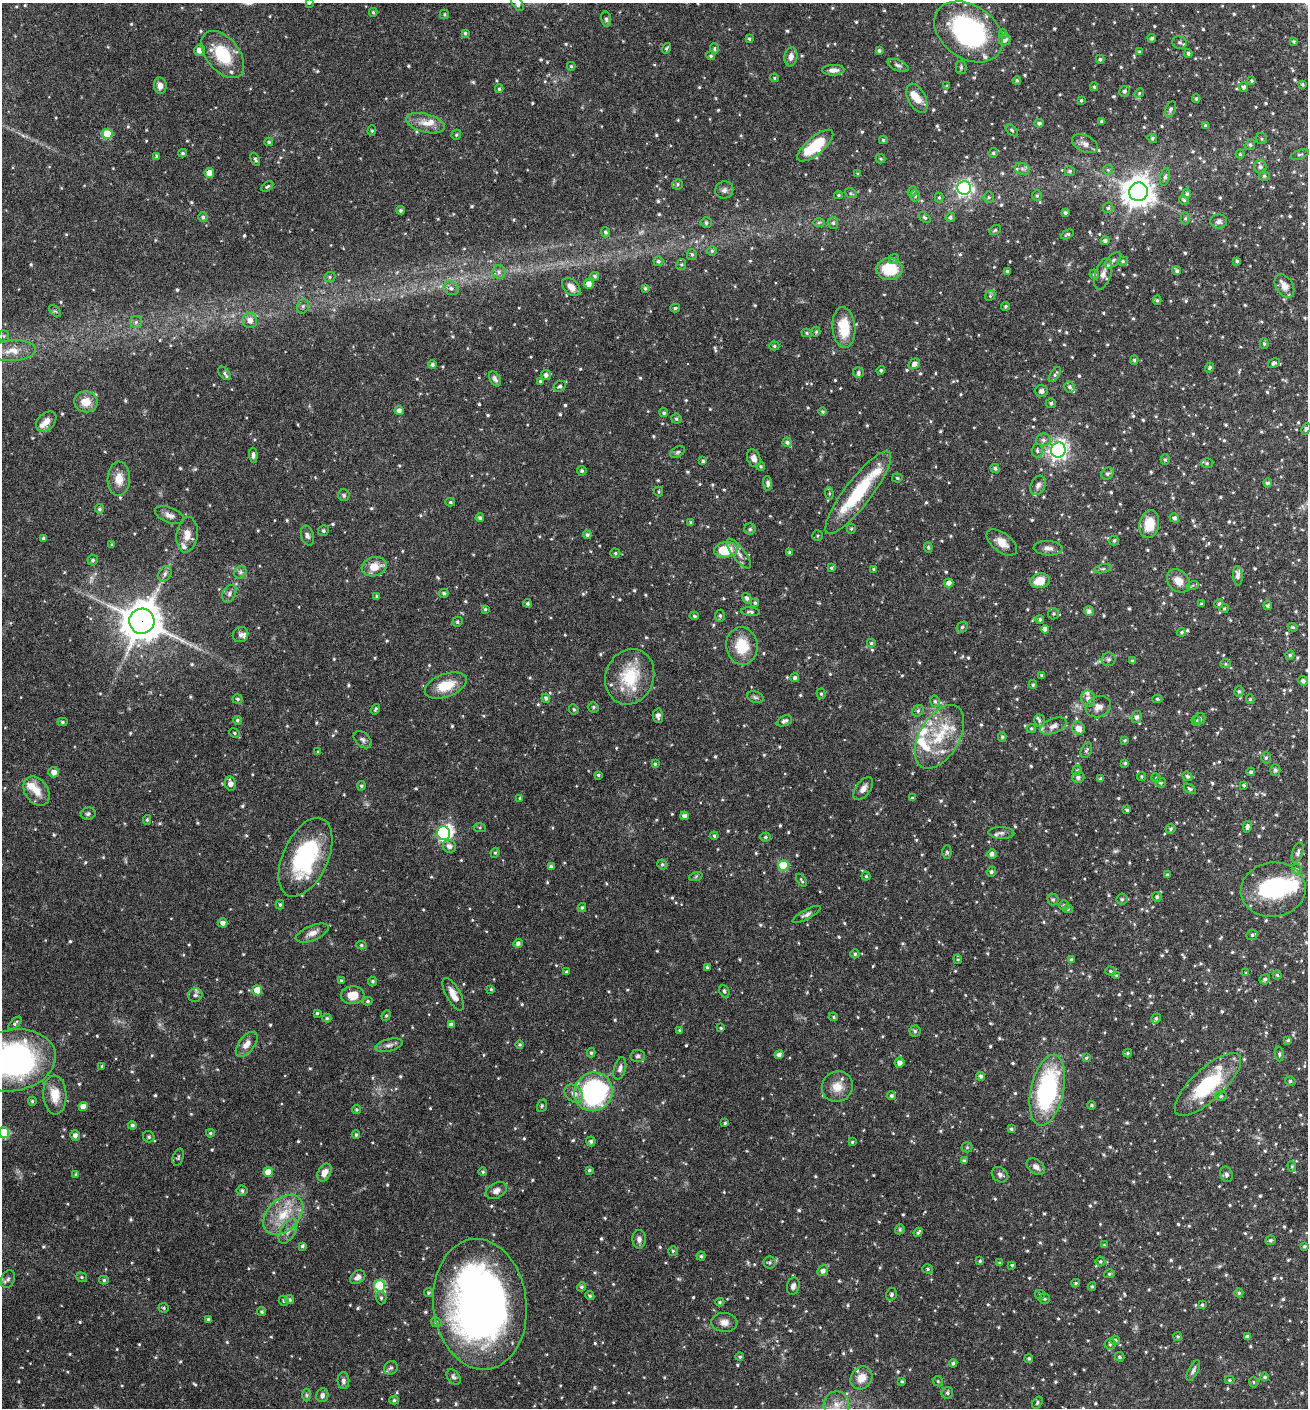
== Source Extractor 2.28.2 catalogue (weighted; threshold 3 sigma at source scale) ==
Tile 11 of 4 x 4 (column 3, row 3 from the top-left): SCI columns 2891-4196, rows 1410-2815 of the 5649 x 5635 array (HDU 1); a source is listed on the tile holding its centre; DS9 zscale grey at full resolution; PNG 1310 x 1410 px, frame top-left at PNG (2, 3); each listed source drawn as its Kron ellipse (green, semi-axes under 4 px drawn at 4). Shown black and unused: <1% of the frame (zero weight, under 5 of 9 exposures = <1% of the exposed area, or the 3 px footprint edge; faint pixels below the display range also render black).
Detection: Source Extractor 2.28.2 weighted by HDU 2 'WHT'; one run over the whole footprint, this tile lists its part. Background 0.0973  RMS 0.0036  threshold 0.0145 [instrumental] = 3 sigma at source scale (4.09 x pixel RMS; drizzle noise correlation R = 1.36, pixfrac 0.8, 0.05/0.05 arcsec/px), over >= 5 px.
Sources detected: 984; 2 too faint to see at this stretch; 2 inside a brighter object's white glare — neither listed nor drawn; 34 inside a brighter listed object's ellipse — not listed separately; of the other 946, all 500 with FLUX_AUTO >= 0.45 (the completeness limit of this list) listed and drawn (446 fainter detections not listed), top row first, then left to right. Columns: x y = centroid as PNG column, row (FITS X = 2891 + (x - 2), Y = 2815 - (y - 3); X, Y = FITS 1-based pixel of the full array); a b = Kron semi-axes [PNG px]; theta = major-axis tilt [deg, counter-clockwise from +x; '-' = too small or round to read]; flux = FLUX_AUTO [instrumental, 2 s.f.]
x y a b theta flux
309 3 4 3 - 0.59
517 3 9 5 -56 1.1
373 12 4 4 - 0.46
444 14 5 4 - 0.46
606 19 7 5 -80 0.69
968 32 37 26 -34 54
465 33 4 3 - 0.54
1003 34 5 4 - 0.45
749 38 4 3 - 0.46
1152 38 4 4 - 0.66
1004 40 6 5 - 1.8
1293 41 3 3 - 0.47
1180 42 7 6 - 0.88
666 48 5 3 - 0.54
714 49 5 4 - 0.52
199 50 5 5 - 2.4
879 50 4 3 - 0.66
1139 51 3 3 - 0.46
1188 53 4 4 - 0.59
223 54 27 16 -51 14
711 56 4 4 - 0.56
791 57 9 6 80 1.9
1100 59 4 4 - 0.55
898 65 11 5 -23 1
571 66 4 3 - 0.45
961 67 6 5 - 0.66
833 70 11 5 0 1.7
774 78 4 4 - 0.46
1017 80 4 4 - 0.52
1252 80 4 3 - 0.49
1302 84 3 3 - 0.48
160 85 8 6 -82 2
947 86 4 4 - 0.53
1094 87 4 4 - 0.48
1244 87 5 4 - 0.92
499 89 4 3 - 0.5
1124 91 5 5 - 0.93
1139 93 5 4 - 0.45
917 98 16 8 -63 4.2
1196 99 4 3 - 0.58
1081 100 3 3 - 0.48
1170 109 8 5 66 0.76
1101 121 3 3 - 0.47
425 123 20 9 -15 3.7
1039 123 5 4 - 0.72
1205 126 4 4 - 0.64
1012 130 7 4 -45 0.56
372 131 5 4 - 0.49
107 134 5 5 - 11
456 135 5 4 - 0.5
1152 138 5 4 - 0.56
1262 139 5 5 - 0.62
883 140 4 4 - 0.49
269 142 4 3 - 0.51
1085 144 14 8 -26 1.9
1250 145 5 4 - 0.77
815 146 22 8 40 16
183 153 4 3 - 0.54
993 153 5 4 - 0.58
1240 154 4 4 - 0.49
1300 155 9 4 20 0.65
157 156 3 3 - 0.61
255 159 7 4 -65 0.63
881 159 5 4 - 0.52
1260 167 7 6 - 1.1
1022 169 8 6 -22 0.97
1108 170 5 5 - 0.47
1070 171 5 5 - 0.58
209 173 5 5 - 3.2
858 174 3 3 - 0.53
1264 176 5 5 - 0.55
1165 177 9 4 77 0.92
677 184 5 5 - 0.6
267 186 7 3 33 0.49
964 188 7 7 - 94
724 190 9 8 - 1.3
912 191 5 4 - 0.52
1138 192 9 9 - 480
851 193 6 5 - 0.55
1187 194 4 4 - 0.65
838 195 4 4 - 0.52
915 196 5 5 - 0.63
1037 196 5 4 - 0.51
939 197 5 4 - 0.45
989 197 5 5 - 0.57
1184 200 5 4 - 0.52
1108 208 5 5 - 0.63
400 210 4 4 - 0.65
1065 213 4 4 - 0.59
203 217 5 4 - 0.66
925 217 6 4 -36 0.52
950 217 5 4 - 0.75
1185 218 6 4 88 0.53
1219 221 8 7 - 1.2
819 222 6 4 1 0.56
706 223 5 5 - 0.72
833 223 6 5 - 0.68
995 230 6 5 - 0.62
605 232 5 4 - 0.69
1067 234 7 3 28 0.58
1105 241 4 4 - 0.96
712 251 5 5 - 0.55
692 254 5 5 - 0.63
894 259 5 4 - 0.55
1113 260 10 5 44 0.93
658 261 5 4 - 0.63
1123 261 5 4 - 0.56
1237 261 3 3 - 0.53
681 265 5 5 - 0.49
890 269 13 11 -1 12
1007 271 4 3 - 0.53
1177 271 4 4 - 0.61
499 272 7 6 - 1.1
1094 274 5 4 - 0.66
1103 274 16 8 73 2.3
594 276 4 4 - 0.6
330 277 6 5 - 0.56
589 284 5 5 - 2.2
1284 286 12 8 -57 2.6
571 287 10 7 -44 2.4
451 288 8 6 -23 1.2
645 288 4 4 - 0.56
990 296 6 4 47 0.55
1157 300 4 4 - 0.55
303 306 7 5 75 0.84
1006 306 4 4 - 0.59
675 308 5 4 - 0.54
55 311 7 4 -42 0.53
250 320 7 7 - 2.2
136 322 6 6 - 0.75
844 328 20 11 -86 11
816 332 5 4 - 0.47
807 333 5 4 - 0.48
4 336 6 5 - 0.63
1264 343 5 4 - 0.58
774 346 5 4 - 0.5
12 351 23 10 4 5.2
1134 360 5 4 - 0.57
1274 363 6 4 33 0.72
914 364 6 5 - 1.5
432 365 4 4 - 0.84
1209 368 5 4 - 0.59
881 370 4 4 - 0.54
858 372 5 5 - 0.77
224 373 8 4 -47 0.76
1055 374 8 4 54 0.78
546 375 5 5 - 1.2
495 379 8 5 -62 1
540 381 4 3 - 0.49
560 386 6 5 - 0.71
1070 387 6 5 - 0.8
1041 391 6 6 - 1.1
86 402 11 10 - 4.7
1051 403 5 5 - 0.68
399 411 4 4 - 1.2
823 412 4 4 - 0.51
664 413 4 4 - 0.61
676 419 5 5 - 0.62
46 421 11 8 44 2.6
1306 429 6 4 64 0.64
1043 440 7 6 - 1.1
787 442 5 4 - 0.81
1058 450 7 7 - 150
1037 451 7 5 86 0.77
678 452 8 5 27 0.62
253 455 7 4 -88 1.1
754 458 9 6 -69 2
1165 460 5 4 - 0.53
703 461 4 4 - 0.51
1207 463 6 5 - 0.7
761 466 4 4 - 0.47
995 468 5 4 - 0.75
582 471 5 4 - 0.62
1107 474 6 5 - 0.82
897 478 5 4 - 0.53
119 479 17 11 88 4.3
768 483 7 4 -86 1.2
1268 483 4 4 - 0.81
1038 485 10 7 63 1.3
659 492 5 4 - 0.48
829 493 6 4 -84 0.48
858 493 51 13 52 20
344 495 6 6 - 0.58
450 502 5 4 - 0.47
99 509 4 4 - 0.62
169 515 15 7 -22 1.9
480 518 4 4 - 0.73
1174 518 5 4 - 1
691 523 4 3 - 0.52
1149 524 14 9 80 6.1
750 529 6 5 - 0.6
851 529 5 4 - 0.46
323 531 5 5 - 0.7
187 535 18 10 82 3.7
587 535 4 4 - 0.76
307 536 10 6 -73 1.1
817 536 5 5 - 0.53
43 538 4 3 - 0.48
1114 540 5 4 - 0.55
1002 542 17 9 -38 3.7
112 545 3 3 - 0.46
928 547 5 4 - 0.53
1048 548 14 7 -3 1.8
726 550 12 7 5 12
790 552 4 4 - 0.83
615 553 5 4 - 0.57
739 553 18 6 -52 2.1
93 560 5 5 - 0.74
374 567 13 9 17 4.8
831 568 4 4 - 0.46
874 569 3 3 - 0.48
1103 569 9 3 13 0.61
240 572 7 5 47 0.82
165 574 8 6 62 1.1
1238 576 10 5 -85 1.3
1040 581 10 7 11 5.1
1178 581 13 10 -46 3.4
949 583 4 4 - 1.8
1193 585 6 4 20 0.57
444 593 4 4 - 0.57
229 594 9 6 63 1.1
377 596 4 3 - 0.49
747 598 5 4 - 0.95
527 603 4 4 - 0.57
755 603 4 4 - 0.59
1201 604 4 3 - 0.46
1219 604 4 4 - 0.57
1268 606 4 4 - 0.7
1224 608 4 4 - 0.47
485 609 4 3 - 0.47
1089 611 5 5 - 1.2
751 612 9 3 -6 0.73
1054 614 6 5 - 0.6
694 616 5 4 - 0.46
720 616 6 5 - 0.59
1040 619 4 4 - 0.61
142 621 12 12 - 890
457 622 5 5 - 0.64
962 627 6 5 - 0.56
1293 627 5 4 - 0.45
1045 629 4 4 - 1.7
1182 632 4 4 - 0.55
241 635 8 7 - 1
871 643 4 4 - 0.5
742 646 19 15 -82 9.8
1290 655 4 4 - 0.51
1108 659 7 7 - 0.94
1132 661 4 3 - 0.52
1226 664 5 4 - 0.49
1042 675 3 3 - 0.53
630 677 28 24 68 15
795 678 4 4 - 0.75
1303 681 5 4 - 1
1033 685 4 4 - 0.59
446 686 22 11 20 8
1239 691 5 5 - 0.56
821 694 5 4 - 0.56
755 697 8 5 -18 0.74
546 698 5 4 - 0.78
1088 698 8 7 - 1.7
238 699 5 5 - 0.65
1157 699 5 4 - 0.5
1250 699 5 4 - 0.48
935 701 6 4 -74 0.74
593 707 5 5 - 0.61
1098 707 13 10 23 2.3
375 709 6 3 55 0.5
574 709 5 4 - 0.55
918 711 6 5 - 0.69
658 716 7 5 -87 1
1137 717 6 5 - 1.2
1200 719 5 5 - 0.67
237 720 4 4 - 0.6
784 721 8 5 24 1.1
1039 721 6 5 - 0.71
1196 721 5 4 - 0.74
62 722 5 4 - 0.57
1053 726 14 7 22 2.1
1031 728 5 4 - 0.49
1078 728 7 6 - 2.7
234 733 5 4 - 0.47
939 737 35 20 60 15
1002 737 5 4 - 0.45
363 740 10 7 -42 1
1125 740 4 3 - 0.48
1086 750 8 5 66 0.65
318 752 4 4 - 0.48
1266 758 5 5 - 0.58
1125 763 4 4 - 0.55
655 764 3 3 - 0.46
1275 770 6 5 - 0.81
1077 771 5 4 - 0.47
53 772 5 5 - 1.8
1251 772 4 4 - 0.5
598 775 3 3 - 0.48
1142 776 4 4 - 0.45
1187 776 5 4 - 0.68
1078 777 6 5 - 1
1156 778 5 4 - 0.46
1100 779 3 3 - 0.55
1161 783 5 5 - 0.55
230 784 7 5 -78 1.9
1244 785 4 4 - 0.52
361 786 5 4 - 0.51
863 789 13 7 54 2
1190 789 7 4 -35 0.63
37 791 16 11 -54 4.4
520 798 4 4 - 0.45
912 798 4 3 - 0.5
1127 810 3 3 - 0.54
88 814 7 6 - 0.79
684 816 4 4 - 1.3
147 820 5 4 - 0.5
480 827 6 4 -5 0.52
1247 827 6 4 81 0.94
1170 829 5 4 - 0.67
444 833 7 6 - 56
1001 833 13 6 -2 1.3
714 836 4 4 - 0.56
765 837 5 4 - 0.58
449 846 7 6 - 1.8
947 852 7 4 -89 0.63
495 853 5 4 - 0.48
1298 853 10 5 72 1.2
992 854 5 4 - 1.3
305 857 42 22 65 35
662 864 5 4 - 0.6
783 866 5 5 - 16
551 867 4 4 - 0.9
1297 869 5 5 - 0.56
991 872 5 4 - 0.7
1167 875 3 3 - 0.53
696 876 7 4 20 0.49
866 876 4 4 - 0.46
801 880 7 3 -55 0.47
1273 890 32 27 7 27
1157 897 5 4 - 0.72
1053 899 6 5 - 0.73
1122 899 5 5 - 0.61
280 904 5 4 - 0.55
1064 905 5 5 - 0.55
582 908 4 4 - 0.52
1068 909 5 4 - 0.48
806 914 15 5 28 1.2
223 923 5 4 - 1.4
312 933 17 7 23 2.6
1252 935 6 5 - 0.58
518 943 5 4 - 0.97
361 945 5 4 - 0.57
855 954 4 4 - 0.57
958 959 5 4 - 0.47
1071 959 3 3 - 0.5
707 967 4 3 - 0.58
1111 971 5 4 - 0.57
566 972 3 3 - 0.48
1246 973 4 4 - 0.47
1277 975 4 4 - 0.49
1116 976 3 3 - 0.47
1265 979 5 5 - 0.75
342 981 4 3 - 0.59
373 981 4 4 - 0.62
491 989 3 3 - 0.46
257 990 5 5 - 6.5
724 991 6 5 - 0.72
453 994 18 7 -61 3.3
195 995 7 6 - 1
353 995 12 9 3 5.1
368 1001 5 4 - 0.57
317 1013 3 3 - 0.54
386 1015 5 4 - 0.49
833 1017 5 4 - 0.49
327 1018 4 4 - 0.47
1156 1018 5 4 - 0.67
15 1023 8 4 45 0.67
451 1025 4 4 - 1.6
721 1028 4 3 - 0.46
679 1030 4 4 - 0.5
915 1031 5 5 - 0.69
1288 1040 4 4 - 0.5
247 1044 14 7 52 3
389 1045 14 6 14 1.3
520 1045 4 4 - 0.47
591 1053 4 4 - 0.56
1128 1053 4 3 - 0.53
1279 1054 7 4 -86 0.63
779 1055 4 4 - 1.2
638 1056 7 6 - 0.84
1086 1058 4 4 - 0.48
13 1060 43 30 10 100
899 1063 5 5 - 1.5
102 1066 4 3 - 0.46
620 1068 11 6 75 1.2
981 1076 4 4 - 0.8
1290 1081 5 4 - 0.56
1208 1084 43 16 43 25
837 1087 16 15 - 4.6
1047 1090 36 16 78 44
593 1092 20 19 - 54
574 1094 10 7 -44 2.2
55 1095 19 11 -87 5.7
891 1096 4 4 - 0.75
1221 1096 6 5 - 0.66
32 1101 4 4 - 0.54
1091 1105 4 4 - 0.55
83 1106 4 4 - 2.7
542 1106 6 4 69 0.52
356 1110 4 4 - 0.53
725 1123 3 3 - 0.48
132 1125 4 4 - 0.73
1011 1129 4 3 - 0.57
4 1133 5 5 - 16
210 1133 4 4 - 0.48
75 1135 5 4 - 1.5
356 1135 4 3 - 0.53
149 1137 6 5 - 0.63
591 1141 5 4 - 0.87
852 1142 4 4 - 0.45
967 1147 5 5 - 0.46
178 1157 9 5 72 0.61
964 1161 3 3 - 0.6
1292 1166 5 4 - 0.49
1036 1167 10 7 -38 1.7
589 1170 3 3 - 0.54
268 1172 5 5 - 5.2
324 1172 9 6 62 2.8
483 1172 4 4 - 0.49
1226 1174 8 6 -74 0.98
76 1175 4 3 - 0.61
1000 1175 9 7 -36 1.1
242 1191 5 5 - 0.76
496 1191 11 7 29 1.8
283 1215 23 15 44 9.9
900 1229 5 4 - 0.61
288 1231 14 7 60 2
918 1232 5 3 - 0.7
639 1239 9 6 -89 1.4
1270 1240 5 5 - 0.63
1104 1245 4 4 - 0.45
302 1246 4 3 - 0.64
1304 1246 3 3 - 0.5
673 1251 5 4 - 0.5
701 1256 4 4 - 0.51
980 1261 4 3 - 0.49
1100 1261 5 5 - 0.57
769 1263 6 6 - 0.68
999 1263 4 3 - 0.54
1012 1265 3 3 - 0.54
928 1269 5 4 - 0.57
823 1271 6 5 - 1.4
1109 1274 5 4 - 0.54
82 1277 6 4 -21 0.53
358 1277 8 6 36 1.3
8 1279 9 6 65 1.1
104 1280 5 4 - 0.5
1076 1283 4 3 - 0.53
380 1286 6 5 - 25
793 1286 9 6 74 1.3
1092 1286 4 3 - 0.51
582 1287 4 4 - 0.59
428 1293 5 4 - 0.56
1239 1293 4 4 - 0.52
891 1294 6 5 - 0.72
1040 1295 5 5 - 0.46
590 1296 5 4 - 0.6
381 1298 6 5 - 0.76
1044 1299 5 5 - 0.63
290 1300 5 4 - 0.63
284 1301 5 4 - 0.62
720 1302 4 4 - 0.48
480 1304 65 46 -83 200
1202 1305 4 3 - 0.46
164 1308 5 5 - 0.49
262 1312 4 4 - 0.57
208 1319 3 3 - 0.47
436 1322 5 4 - 0.73
724 1322 13 9 -4 2.2
1178 1336 4 4 - 0.49
1247 1337 4 4 - 1.5
1115 1340 5 4 - 0.83
1110 1344 5 5 - 0.57
740 1357 4 4 - 0.46
1120 1357 5 4 - 0.55
1029 1358 4 4 - 0.56
953 1363 4 4 - 0.68
391 1368 7 6 - 0.75
1193 1370 11 5 63 0.96
454 1377 9 6 -50 0.89
1265 1377 4 4 - 0.6
861 1378 12 10 54 3.7
1230 1380 5 4 - 0.49
343 1381 8 6 -89 1
902 1381 4 3 - 0.46
938 1381 5 4 - 0.47
1254 1382 5 4 - 0.46
947 1393 6 5 - 0.68
307 1395 6 4 -89 0.54
322 1395 7 6 - 1.2
394 1400 5 4 - 0.62
1037 1402 7 4 56 0.6
836 1404 13 12 - 3.7
Overlapping masked pixels (flux is a lower limit): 1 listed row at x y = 142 621
Isophote crosses this tile's border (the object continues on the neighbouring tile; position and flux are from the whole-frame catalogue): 5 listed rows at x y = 309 3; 517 3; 1306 429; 13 1060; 4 1133